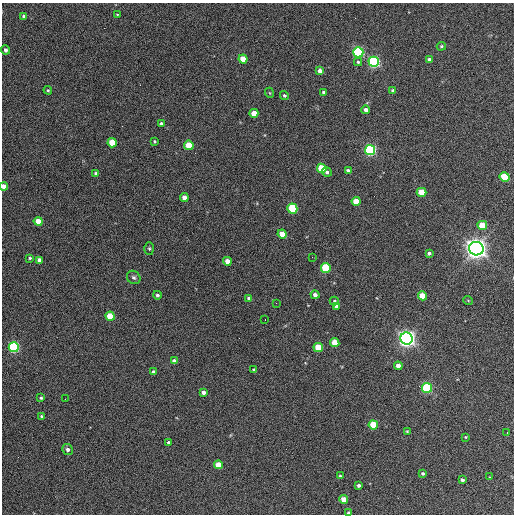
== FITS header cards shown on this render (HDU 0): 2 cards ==
NAXIS1  =                  512 / Axis length
NAXIS2  =                  512 / Axis length

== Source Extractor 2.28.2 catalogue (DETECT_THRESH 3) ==
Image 512 x 512 px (HDU 0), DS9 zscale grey, 1 PNG px = 1 image px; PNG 516 x 516 px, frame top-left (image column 1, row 512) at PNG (2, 3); each listed source drawn as its Kron ellipse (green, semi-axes under 4 px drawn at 4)
Background 343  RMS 20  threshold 60.9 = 3 sigma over >= 5 px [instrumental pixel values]
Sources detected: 81; all 81 listed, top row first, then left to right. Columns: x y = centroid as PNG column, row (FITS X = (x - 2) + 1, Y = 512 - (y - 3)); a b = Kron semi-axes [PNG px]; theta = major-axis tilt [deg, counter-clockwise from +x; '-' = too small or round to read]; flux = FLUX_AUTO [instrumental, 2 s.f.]
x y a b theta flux
117 14 3 2 - 1.1e+03
24 16 3 3 - 2.8e+03
441 46 4 4 - 1.8e+03
5 50 4 4 - 3.7e+03
358 52 5 5 - 2.6e+05
243 59 4 4 - 2.8e+04
430 60 4 3 - 4.8e+03
358 62 4 4 - 2.2e+03
374 62 5 5 - 3.3e+05
320 71 4 4 - 6.9e+03
48 90 4 4 - 1.6e+03
393 91 4 3 - 3.8e+03
270 93 5 3 - 1.1e+03
324 93 4 3 - 5.0e+03
284 95 4 4 - 2.4e+03
366 110 4 4 - 4.8e+03
254 113 4 4 - 1.8e+04
161 123 4 4 - 3.0e+03
154 141 3 3 - 1.7e+03
112 143 5 4 - 4.1e+04
189 145 5 4 - 3.5e+04
370 150 5 5 - 3.0e+05
322 168 5 4 - 5.7e+04
348 171 4 3 - 4.0e+03
327 172 5 4 - 3.3e+03
96 174 4 4 - 4.1e+03
505 177 5 4 - 6.8e+04
4 186 4 4 - 1.0e+04
421 192 5 4 - 3.3e+04
184 197 4 4 - 8.9e+03
356 201 4 4 - 2.5e+04
292 209 5 5 - 1.1e+05
38 221 4 4 - 1.9e+04
482 225 5 4 - 4.3e+04
282 234 5 4 - 2.1e+04
149 248 6 5 - 2.0e+03
476 249 7 6 - 1.4e+06
429 253 4 3 - 3.2e+03
312 257 2 2 - 7.4e+02
30 258 3 3 - 1.8e+03
39 260 4 4 - 6.1e+03
227 261 4 4 - 1.4e+04
326 268 5 5 - 1.1e+05
134 277 7 6 - 3.3e+03
157 295 4 4 - 3.1e+03
315 295 4 4 - 4.6e+03
422 296 5 4 - 2.9e+04
249 298 4 4 - 5.7e+03
468 300 5 3 - 1.1e+03
334 301 5 4 - 1.9e+03
276 303 2 2 - 8.3e+02
337 306 4 4 - 5.9e+03
110 316 4 4 - 4.1e+04
265 319 2 2 - 9.3e+02
406 338 6 6 - 9.2e+05
335 343 4 4 - 3.0e+04
14 347 5 5 - 2.5e+05
318 347 5 4 - 3.8e+04
174 361 4 4 - 5.5e+03
398 366 4 4 - 1.0e+04
254 370 4 3 - 2.0e+03
153 372 4 3 - 4.2e+03
427 388 5 5 - 1.8e+05
204 392 4 4 - 5.2e+03
41 398 3 3 - 1.8e+03
65 399 2 2 - 5.6e+02
42 416 3 3 - 1.7e+03
373 425 5 4 - 4.6e+04
407 431 3 3 - 1.4e+03
507 433 3 2 - 1.5e+03
466 437 3 3 - 1.3e+03
169 443 4 4 - 4.1e+03
67 449 5 5 - 4.6e+03
218 465 4 4 - 2.6e+04
423 473 4 3 - 2.3e+03
340 476 3 3 - 1.7e+03
490 477 4 3 - 8.9e+02
462 480 4 3 - 3.5e+03
359 485 3 3 - 3.2e+03
344 499 4 4 - 1.4e+04
349 513 4 3 - 4.2e+03
At the frame edge (FLAGS 8, measured only in part): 2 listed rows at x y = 4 186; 349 513